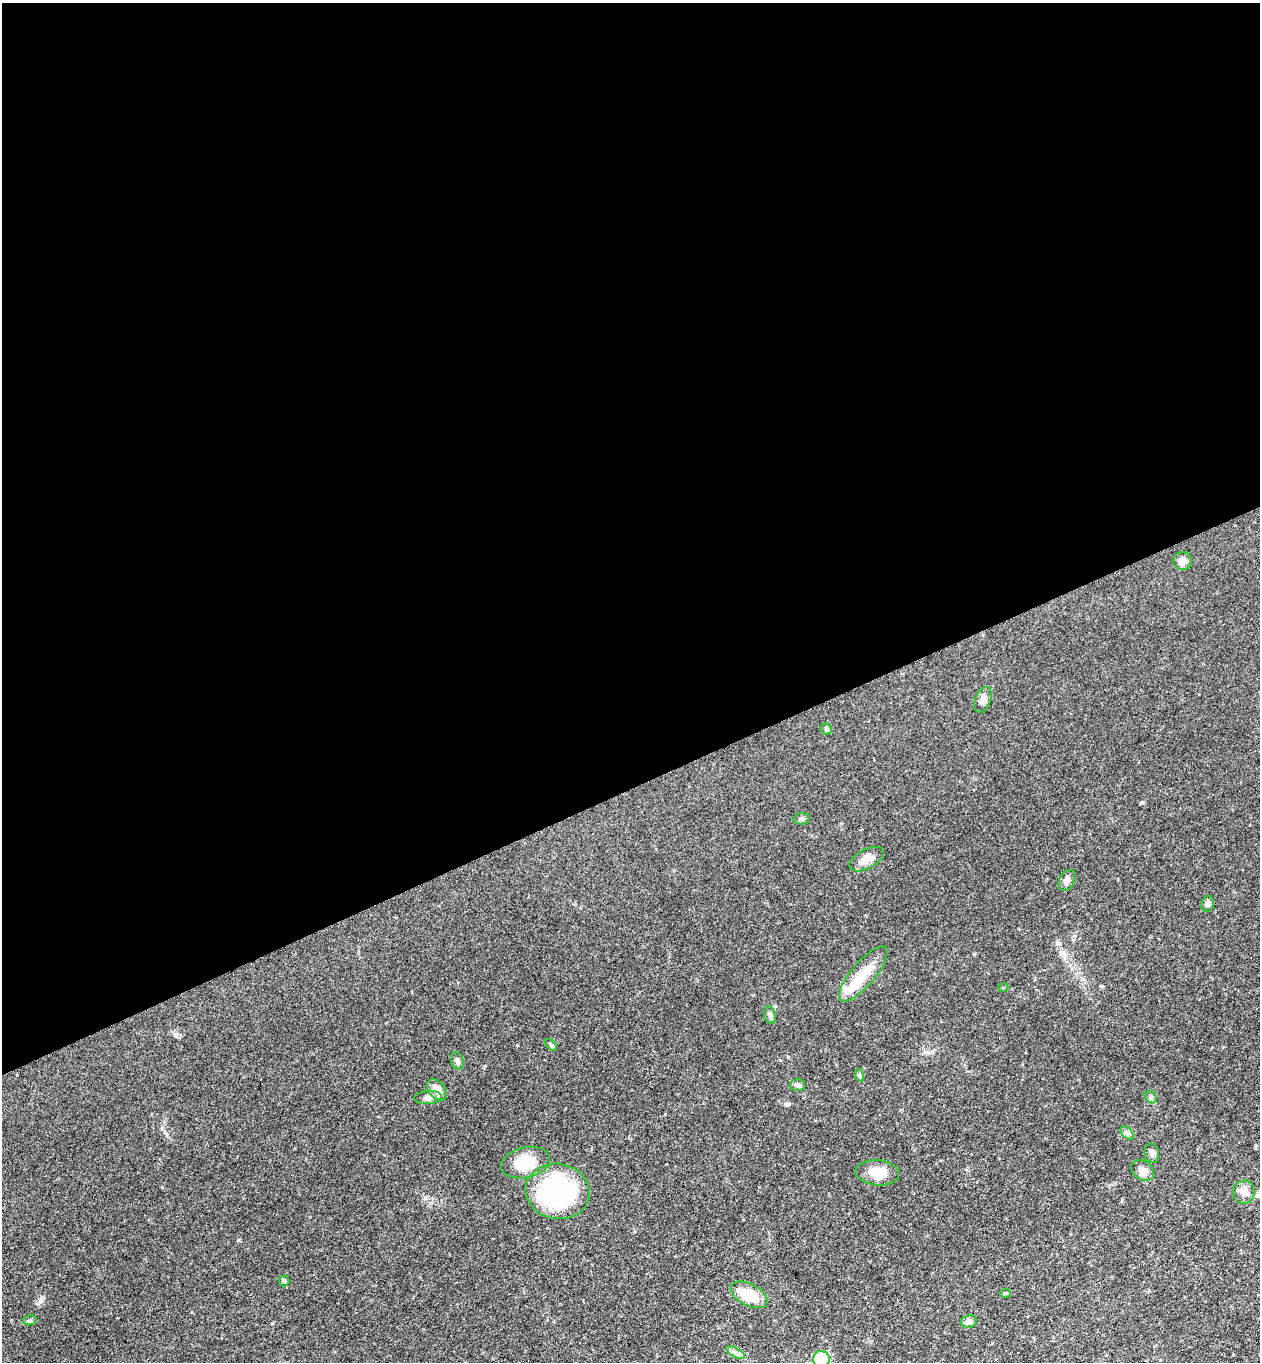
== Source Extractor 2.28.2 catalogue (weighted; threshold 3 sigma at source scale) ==
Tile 2 of 4 x 4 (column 2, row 1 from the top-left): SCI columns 1559-2816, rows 4134-5493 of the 5504 x 5548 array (HDU 1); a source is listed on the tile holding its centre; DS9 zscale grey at full resolution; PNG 1262 x 1364 px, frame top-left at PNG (2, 3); each listed source drawn as its Kron ellipse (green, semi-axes under 4 px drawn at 4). Shown black and unused: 58% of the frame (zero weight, under 3 of 4 exposures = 5% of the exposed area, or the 3 px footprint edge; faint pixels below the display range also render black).
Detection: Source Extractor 2.28.2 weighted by HDU 2 'WHT'; one run over the whole footprint, this tile lists its part. Background 0.0705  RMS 0.0058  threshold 0.0259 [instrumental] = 3 sigma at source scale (4.5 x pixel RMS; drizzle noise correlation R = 1.50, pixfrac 1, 0.05/0.05 arcsec/px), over >= 5 px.
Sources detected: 32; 1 inside a brighter listed object's ellipse — not listed separately; the other 31 listed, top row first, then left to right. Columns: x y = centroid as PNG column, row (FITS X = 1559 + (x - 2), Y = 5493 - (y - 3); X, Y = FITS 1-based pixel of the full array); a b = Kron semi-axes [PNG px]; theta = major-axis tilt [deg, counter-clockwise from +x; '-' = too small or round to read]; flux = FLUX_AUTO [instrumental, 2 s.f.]
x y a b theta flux
1182 561 9 9 - 4
983 700 13 7 69 3.5
826 729 6 5 - 0.92
802 819 8 6 4 1.5
867 859 18 9 28 5.9
1067 880 11 7 60 2.5
1208 904 8 6 76 1.7
863 974 34 12 50 15
1003 988 5 3 - 0.53
770 1015 9 5 -80 1.5
551 1045 7 4 -45 0.91
457 1061 8 6 -71 1.6
859 1075 7 4 -71 0.81
797 1085 7 6 - 1.5
437 1090 12 8 -52 5.5
1151 1097 7 5 -49 1.2
428 1098 14 6 5 3.4
1127 1133 8 5 -44 1.4
1152 1153 10 7 -76 2.2
526 1163 25 15 12 22
1143 1170 12 9 -34 4.4
878 1173 21 12 -5 9.7
558 1191 32 27 -9 89
1244 1192 12 11 - 3.8
284 1281 5 5 - 0.88
1005 1293 5 4 - 0.87
749 1295 20 11 -28 15
30 1320 7 5 14 1.1
969 1321 8 6 12 3
736 1353 10 4 -30 1.9
821 1359 8 8 - 23
Isophote crosses this tile's border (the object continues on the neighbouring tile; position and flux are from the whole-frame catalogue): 1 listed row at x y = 821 1359
Unlisted compact peaks at least as high as the median listed source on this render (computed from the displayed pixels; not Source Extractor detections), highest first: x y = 1057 942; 1142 802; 238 1240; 40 1301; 176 1036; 974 954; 1102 986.